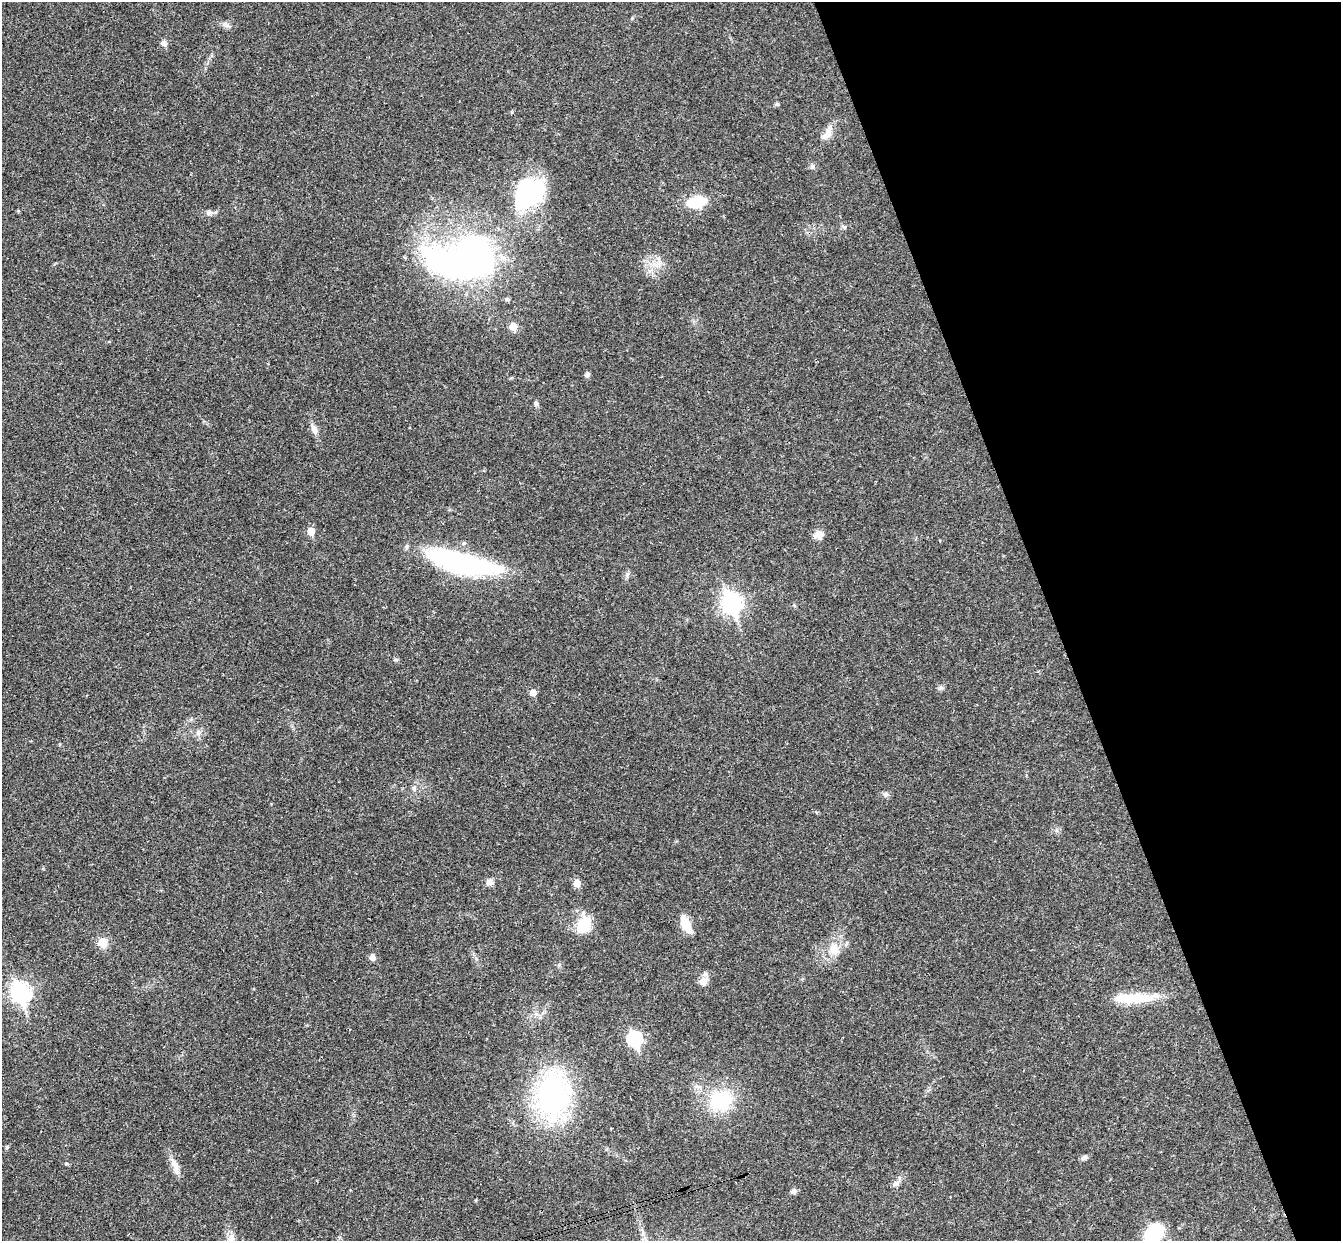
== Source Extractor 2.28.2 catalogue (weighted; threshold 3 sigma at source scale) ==
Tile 12 of 4 x 4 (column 4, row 3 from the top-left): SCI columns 4074-5412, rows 1534-2772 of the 5468 x 5422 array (HDU 1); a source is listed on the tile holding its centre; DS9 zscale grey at full resolution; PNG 1343 x 1243 px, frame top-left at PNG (2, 2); no overlay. Shown black and unused: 21% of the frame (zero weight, under 3 of 4 exposures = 6% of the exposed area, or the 3 px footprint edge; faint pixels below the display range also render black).
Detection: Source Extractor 2.28.2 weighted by HDU 2 'WHT'; one run over the whole footprint, this tile lists its part. Background 0.0399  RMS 0.0027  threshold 0.0121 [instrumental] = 3 sigma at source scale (4.5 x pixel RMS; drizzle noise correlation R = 1.50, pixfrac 1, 0.05/0.05 arcsec/px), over >= 5 px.
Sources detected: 48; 2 inside a brighter object's white glare — not listed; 2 inside a brighter listed object's ellipse — not listed separately; the other 44 listed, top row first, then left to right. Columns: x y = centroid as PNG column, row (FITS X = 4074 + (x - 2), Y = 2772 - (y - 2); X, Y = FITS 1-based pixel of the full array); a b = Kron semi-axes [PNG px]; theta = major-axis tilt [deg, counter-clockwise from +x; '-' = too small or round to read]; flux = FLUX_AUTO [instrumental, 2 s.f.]
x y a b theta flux
226 25 11 5 -11 0.95
164 43 8 6 -60 1.2
777 104 5 4 - 0.53
828 132 23 9 61 2.8
812 166 7 6 - 0.66
531 192 36 26 49 33
697 202 14 9 9 12
209 212 8 7 - 1
465 258 71 38 9 120
507 299 6 6 - 0.48
513 326 5 5 - 5.4
587 375 8 5 -89 0.62
536 403 6 5 - 0.5
314 429 14 7 -66 1.6
311 531 5 5 - 4.6
818 535 13 10 8 1.9
456 564 66 21 -25 35
731 603 9 8 - 120
396 660 6 4 2 0.37
941 688 7 4 -18 0.52
533 692 5 5 - 2.6
198 733 8 6 83 0.84
414 788 7 6 - 0.71
886 794 8 7 - 0.73
490 882 8 8 - 1.5
577 883 5 5 - 3.7
686 924 22 9 -64 4.8
583 925 22 15 69 7.4
103 943 9 8 - 4
834 949 18 14 -85 4.3
372 957 5 5 - 1.8
703 981 11 10 - 1.9
20 992 9 8 - 100
1130 997 62 12 2 9.3
634 1039 8 7 - 44
552 1095 43 30 78 59
721 1100 27 23 14 16
7 1147 6 4 72 0.32
1084 1158 9 6 26 0.74
66 1163 5 3 - 0.31
175 1166 25 7 -72 2.4
896 1183 11 7 38 1.2
794 1191 7 7 - 0.76
1153 1233 23 16 52 14
Isophote crosses this tile's border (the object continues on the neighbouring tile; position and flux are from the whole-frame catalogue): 1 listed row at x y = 1153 1233
Unlisted compact peaks at least as high as the median listed source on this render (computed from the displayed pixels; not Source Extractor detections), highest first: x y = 627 574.